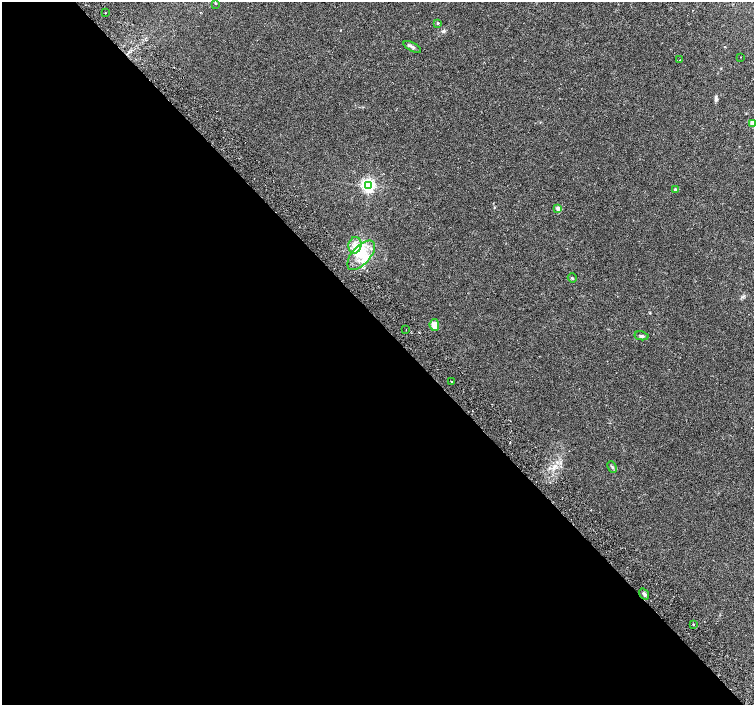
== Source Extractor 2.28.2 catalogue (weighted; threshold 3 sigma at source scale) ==
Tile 9 of 4 x 4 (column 1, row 3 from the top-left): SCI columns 52-1554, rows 1658-3062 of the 6109 x 6061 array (HDU 1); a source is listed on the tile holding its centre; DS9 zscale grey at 2 x 2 block average (1 PNG px = mean of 2 x 2 image px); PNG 756 x 707 px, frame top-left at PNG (2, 2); each listed source drawn as its Kron ellipse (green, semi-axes under 4 px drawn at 4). Shown black and unused: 54% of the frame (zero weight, under 2 of 3 exposures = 3% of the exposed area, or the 3 px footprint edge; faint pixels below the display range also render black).
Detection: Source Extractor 2.28.2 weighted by HDU 2 'WHT'; one run over the whole footprint, this tile lists its part. Background 0.1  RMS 0.0088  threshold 0.0396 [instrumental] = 3 sigma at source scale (4.5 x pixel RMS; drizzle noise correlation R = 1.50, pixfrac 1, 0.0396/0.0396 arcsec/px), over >= 5 px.
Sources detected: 26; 1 inside a brighter object's white glare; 2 cosmic-ray / hot-pixel residue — neither listed nor drawn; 3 inside a brighter listed object's ellipse — not listed separately; the other 20 listed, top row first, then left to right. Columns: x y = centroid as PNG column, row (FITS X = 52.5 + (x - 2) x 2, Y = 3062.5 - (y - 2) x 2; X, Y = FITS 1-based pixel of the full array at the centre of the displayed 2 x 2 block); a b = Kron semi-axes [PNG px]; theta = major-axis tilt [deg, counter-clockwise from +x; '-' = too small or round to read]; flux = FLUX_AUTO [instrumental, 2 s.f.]
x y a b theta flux
215 3 2 2 - 1.3
105 13 2 2 - 1.3
437 23 3 3 - 2.4
412 47 9 3 -27 5.1
741 57 2 2 - 2
680 60 2 2 - 0.78
753 123 3 2 - 24
368 185 4 4 - 530
675 189 2 2 - 4
558 208 2 2 - 19
355 245 8 6 77 13
361 255 18 9 47 36
572 278 4 3 - 2
434 325 6 4 -82 21
406 329 2 2 - 0.82
641 336 7 3 -10 3.9
452 382 2 2 - 1.8
612 467 6 3 -67 3.1
644 594 6 3 -54 5.2
693 625 2 2 - 3.2
Isophote crosses this tile's border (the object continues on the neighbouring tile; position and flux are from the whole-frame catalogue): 1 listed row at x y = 753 123
Diffuse or blended objects may show on this block-average render without a row.